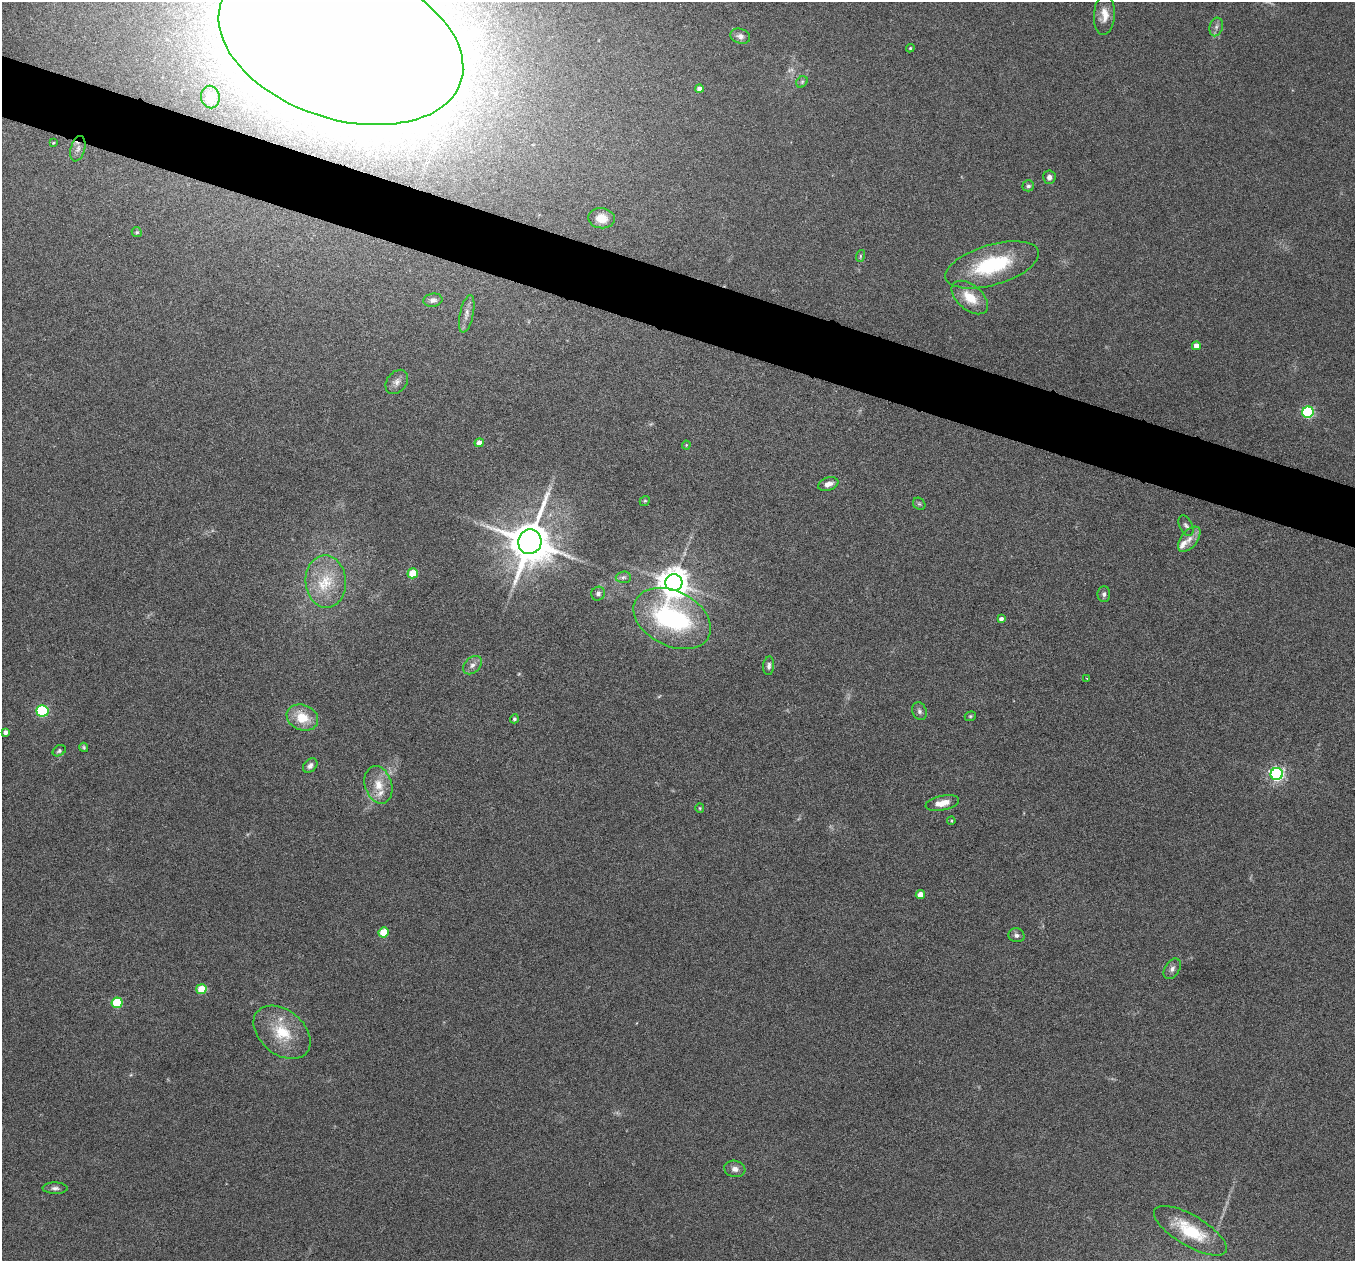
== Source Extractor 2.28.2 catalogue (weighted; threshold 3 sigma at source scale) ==
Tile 11 of 4 x 4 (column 3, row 3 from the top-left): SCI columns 2710-4062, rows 1522-2780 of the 5417 x 5429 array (HDU 1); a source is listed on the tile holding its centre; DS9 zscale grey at full resolution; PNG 1357 x 1263 px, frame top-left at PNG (2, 2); each listed source drawn as its Kron ellipse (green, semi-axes under 4 px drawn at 4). Shown black and unused: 5% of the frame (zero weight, under 4 of 8 exposures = <1% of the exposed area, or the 3 px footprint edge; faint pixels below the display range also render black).
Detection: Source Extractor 2.28.2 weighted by HDU 2 'WHT'; one run over the whole footprint, this tile lists its part. Background 0.0761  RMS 0.0044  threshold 0.018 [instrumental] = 3 sigma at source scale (4.09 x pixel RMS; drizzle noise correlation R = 1.36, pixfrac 0.8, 0.05/0.05 arcsec/px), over >= 5 px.
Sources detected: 74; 4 too faint to see at this stretch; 2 inside a brighter object's white glare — neither listed nor drawn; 3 inside a brighter listed object's ellipse — not listed separately; the other 65 listed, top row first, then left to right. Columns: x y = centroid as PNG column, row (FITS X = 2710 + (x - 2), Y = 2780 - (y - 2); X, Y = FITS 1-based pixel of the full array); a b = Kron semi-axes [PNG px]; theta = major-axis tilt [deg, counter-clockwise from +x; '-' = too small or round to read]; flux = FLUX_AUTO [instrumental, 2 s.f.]
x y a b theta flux
1104 15 20 10 86 4.9
1216 27 9 6 74 1.6
740 36 10 7 -17 1.9
341 42 126 76 -18 3500
910 48 4 4 - 0.51
802 82 6 5 - 0.69
699 88 4 4 - 2.1
210 97 11 9 -78 7.3
53 143 3 3 - 0.36
78 149 13 7 75 2
1049 177 7 6 - 1.8
1028 186 6 5 - 0.94
601 218 13 10 -6 5.5
137 232 5 4 - 0.56
860 256 6 3 72 0.54
992 265 48 20 16 32
970 297 21 12 -40 8.8
433 300 9 6 6 1.7
467 314 19 6 77 2.7
1196 346 4 4 - 4.3
397 382 13 9 53 2.5
1308 412 6 5 - 51
479 443 4 4 - 4
686 445 4 4 - 0.42
828 484 10 6 19 2.7
645 501 5 4 - 0.53
919 504 7 5 -41 0.76
1186 526 11 6 -64 1.3
1189 539 15 8 51 3.6
530 542 12 11 - 1800
413 573 5 5 - 15
623 577 8 5 4 1.1
326 582 26 20 -87 15
674 582 8 8 - 730
598 594 7 6 - 1.3
1104 594 8 6 89 1.1
672 619 41 27 -26 66
1001 619 4 4 - 1.7
472 665 11 7 43 2.2
769 666 9 5 85 1.3
1087 678 4 3 - 0.94
42 711 6 6 - 46
919 711 9 7 -68 1.4
970 716 6 4 21 0.57
302 718 16 12 -22 10
514 719 4 4 - 0.83
5 732 4 4 - 1.5
84 747 4 4 - 0.59
59 751 7 5 30 0.96
310 766 8 6 44 1.7
1277 774 6 6 - 100
378 785 19 13 -73 7.1
942 803 17 7 11 4.7
700 808 5 4 - 0.47
951 821 4 4 - 0.42
920 895 4 4 - 4.1
383 932 5 5 - 14
1016 935 8 7 - 1.4
1172 969 11 7 58 1.8
201 989 5 5 - 12
117 1003 5 5 - 27
282 1032 32 22 -40 16
735 1169 10 8 -9 2.1
55 1188 12 5 -1 1.5
1190 1231 41 15 -31 18
Overlapping masked pixels (flux is a lower limit): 1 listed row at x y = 341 42
Isophote crosses this tile's border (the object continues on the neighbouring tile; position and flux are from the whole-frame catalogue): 1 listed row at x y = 341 42